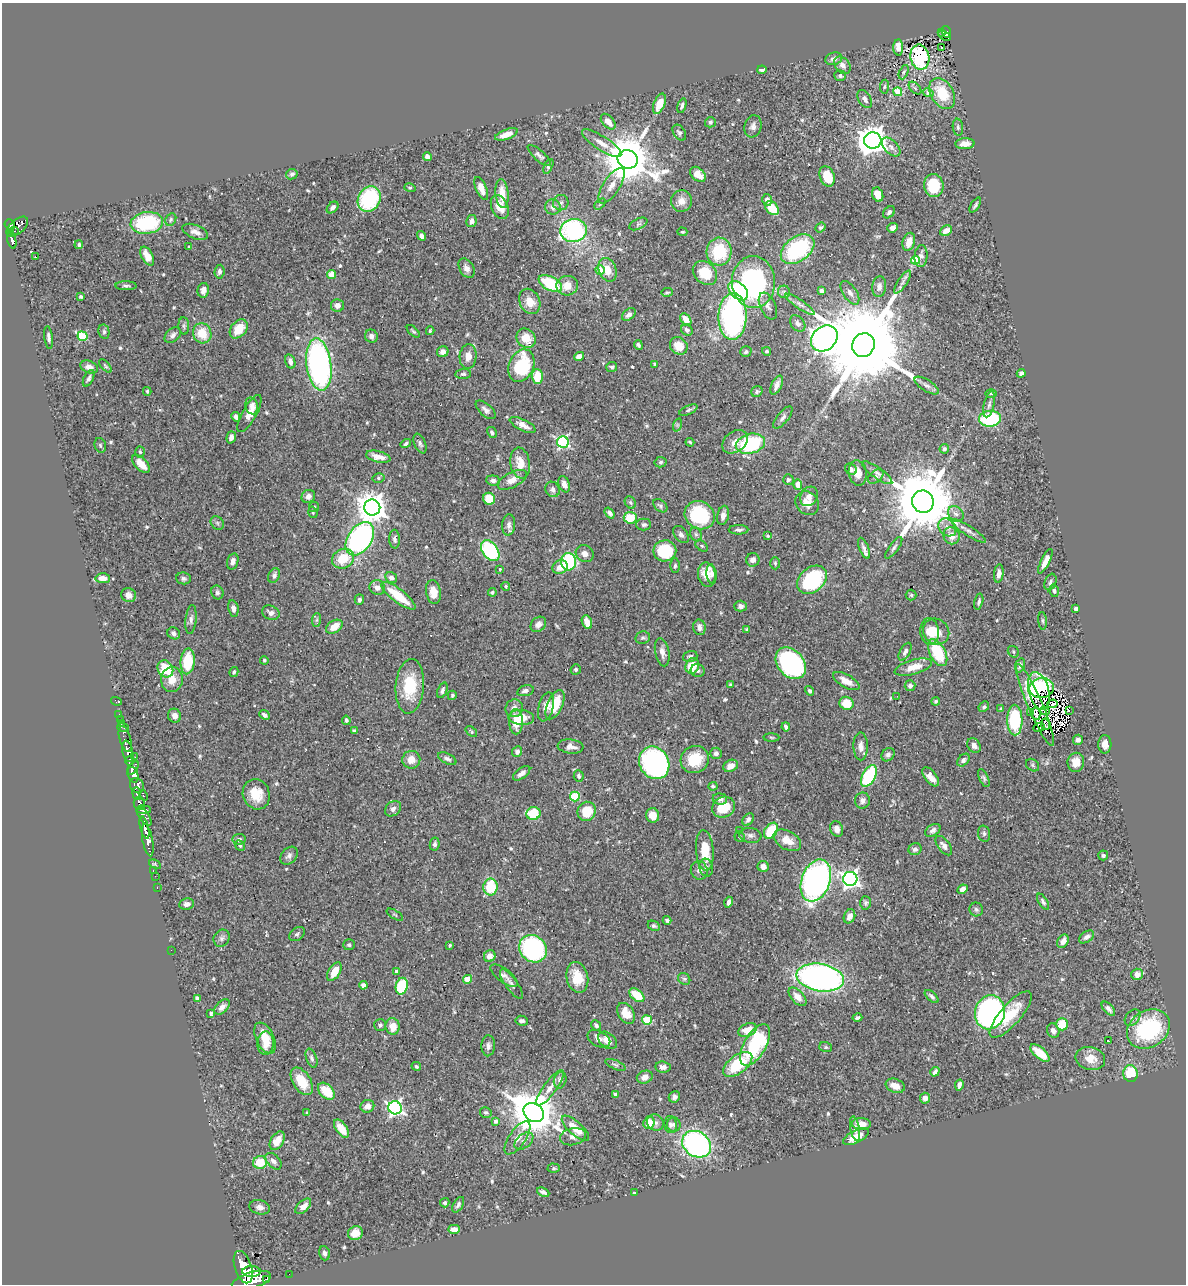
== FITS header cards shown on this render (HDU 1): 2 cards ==
NAXIS1  =                 1184
NAXIS2  =                 1282

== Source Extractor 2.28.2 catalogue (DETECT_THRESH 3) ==
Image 1184 x 1282 px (HDU 1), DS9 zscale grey, 1 PNG px = 1 image px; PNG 1188 x 1286 px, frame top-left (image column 1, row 1282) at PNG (2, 3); each listed source drawn as its Kron ellipse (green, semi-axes under 4 px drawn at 4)
Background 0.468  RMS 0.025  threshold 0.0741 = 3 sigma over >= 5 px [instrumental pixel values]
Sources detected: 605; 2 with non-positive FLUX_AUTO (blend fragments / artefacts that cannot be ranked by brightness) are neither listed nor drawn; of the other 603, the 500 brightest by FLUX_AUTO listed and drawn (103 fainter detections omitted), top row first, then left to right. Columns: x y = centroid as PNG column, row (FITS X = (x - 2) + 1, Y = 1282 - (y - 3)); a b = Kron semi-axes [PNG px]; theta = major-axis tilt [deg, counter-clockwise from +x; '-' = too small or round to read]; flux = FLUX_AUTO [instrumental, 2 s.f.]
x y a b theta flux
947 32 6 4 -70 110
941 33 3 2 - 14
944 36 7 2 -37 16
898 47 8 5 -87 13
941 48 3 2 - 2.7
920 57 12 9 -79 120
834 59 8 6 15 5.6
842 65 10 7 -50 9.6
762 70 4 4 - 5.5
904 72 7 4 67 3.1
840 76 6 5 - 3.9
884 87 7 4 83 2.7
915 88 7 4 -46 3
898 92 5 4 - 52
928 93 5 4 - 4.6
942 93 17 11 -58 57
865 99 10 6 -57 7.9
659 104 11 5 68 23
682 106 8 4 72 3.7
608 122 9 5 -49 14
710 122 5 5 - 3.6
753 126 11 8 75 7.5
958 127 8 5 -83 3.7
679 133 8 5 -56 4.6
506 134 12 5 20 13
873 140 9 8 - 2100
602 143 23 7 -33 17
965 144 9 5 3 14
891 147 11 6 -46 8.2
539 156 15 5 -42 5.5
427 157 5 4 - 8.6
628 159 10 9 - 9000
548 166 8 4 65 3.4
292 174 6 5 - 4
698 174 9 6 -43 18
827 176 10 7 -70 29
611 186 20 8 57 18
934 186 11 9 -80 64
410 188 6 4 -15 2.3
481 188 12 5 -68 14
502 194 14 6 -84 27
878 195 7 5 -70 22
369 199 13 11 63 140
767 200 6 4 -72 6
681 201 11 10 - 13
561 203 8 7 - 5.7
600 204 6 4 44 3
975 205 8 3 57 3.7
333 207 7 5 45 5.1
500 207 13 8 -66 19
553 207 8 7 - 10
772 208 8 6 -48 35
889 212 7 5 46 4.2
171 219 6 5 - 3
471 221 6 5 - 7.3
147 223 16 11 8 130
638 224 10 5 26 4
10 225 5 5 - 330
17 227 13 7 43 420
820 228 5 4 - 3.4
892 228 5 5 - 9.4
574 230 13 11 6 260
14 231 4 2 - 34
946 231 6 5 - 13
195 232 13 7 -22 9.8
682 232 5 4 - 2.4
11 234 3 3 - 110
421 236 5 4 - 8.2
12 240 8 4 -77 130
909 242 9 6 73 18
79 245 4 4 - 3.2
189 247 3 3 - 2.6
798 249 19 12 36 160
719 252 14 12 87 79
35 256 3 2 - 5.5
147 256 10 5 -63 17
921 256 11 6 86 6.9
915 260 4 4 - 80
467 268 10 7 -60 8.7
600 270 4 4 - 31
608 270 12 8 -68 23
219 272 7 5 84 6.2
705 273 13 10 -44 51
332 274 4 4 - 38
753 282 26 21 -88 270
902 282 13 4 57 6.8
550 283 13 6 -28 89
126 286 10 4 0 4
567 286 11 10 - 22
879 287 10 7 84 9.9
203 290 7 5 78 9
738 291 11 7 -45 92
821 291 4 4 - 5
667 292 6 3 9 2.6
784 292 6 6 - 3.5
850 293 13 6 -56 7.2
81 297 4 3 - 2.6
530 301 13 10 -65 24
800 304 17 4 -34 7
337 305 6 6 - 9.3
768 306 14 7 -65 7.5
629 315 8 5 40 6.5
732 316 23 14 88 390
686 319 7 4 -52 18
798 323 9 6 -50 5.2
184 326 8 5 -87 4
239 329 10 7 51 34
687 330 6 5 - 4.8
413 331 8 4 -44 2.7
430 331 4 3 - 2.3
104 332 7 5 -77 3.2
202 333 10 9 - 36
173 335 9 6 41 6.3
82 336 5 5 - 97
371 336 6 6 - 7
48 337 11 4 -83 4.8
526 338 10 9 - 26
824 338 14 11 44 2200
638 345 5 4 - 4.1
863 345 12 11 - 43000
679 346 9 8 - 22
766 351 4 4 - 2.8
443 352 6 5 - 7.8
746 352 6 5 - 3.5
468 356 12 8 86 14
579 356 5 4 - 12
290 361 7 5 -73 8.7
655 364 3 3 - 3.4
319 365 26 12 -83 480
105 366 8 4 -49 2.6
521 366 17 12 67 110
89 367 9 6 -22 13
612 367 5 5 - 3.4
1021 373 4 4 - 4.9
463 374 8 5 5 3.5
537 377 7 5 -90 38
89 378 9 5 64 5.3
777 385 10 5 65 11
927 385 14 5 -32 6.6
147 391 4 3 - 2.6
757 392 6 5 - 3.1
991 394 6 4 -1 2.5
989 404 13 5 77 6.5
252 406 8 6 -80 6.6
486 410 12 6 -42 6.8
688 410 10 4 24 3.5
249 414 21 7 61 19
236 417 5 4 - 4.7
783 418 13 5 51 6.5
990 419 11 8 4 120
523 425 14 5 -26 13
677 425 7 4 72 2.5
492 432 6 4 -60 4
231 437 6 4 72 6.9
563 442 6 6 - 280
690 442 4 3 - 2.3
735 442 14 10 37 15
406 443 5 3 - 3.5
420 443 10 5 -67 4.7
750 444 15 9 14 140
100 445 7 5 -75 3.1
944 449 5 4 - 4.1
140 452 5 4 - 2.4
378 457 12 5 -13 17
660 462 6 5 - 3.5
520 463 15 9 -81 25
141 464 11 6 -45 25
851 469 6 5 - 6.2
858 473 13 9 -81 15
877 473 18 5 -35 7.8
876 477 9 6 41 4.6
378 478 6 5 - 3.2
493 480 7 5 -7 5.8
512 480 16 7 27 16
788 480 5 5 - 3.1
564 484 8 5 -68 9.9
798 485 5 4 - 17
553 489 8 7 - 5.6
308 496 7 6 - 7.9
809 496 10 8 59 8.7
489 499 6 5 - 34
630 502 6 5 - 3.2
923 502 11 11 - 18000
807 503 13 11 -46 16
660 506 8 5 -42 4.1
314 507 5 5 - 2.5
372 508 8 8 - 2500
313 512 6 4 -71 2.3
610 513 6 4 -52 6.9
956 514 8 7 - 7.4
700 515 15 13 -33 130
723 515 10 6 79 9
630 518 6 6 - 39
217 523 7 6 - 4.2
509 525 10 6 86 7.5
644 525 7 6 - 4.4
947 527 10 8 -45 9
739 530 10 4 -1 4.7
968 531 20 5 -32 8.4
681 534 10 6 -50 5.9
696 534 7 5 -67 3.4
768 536 4 3 - 2.2
952 536 8 8 - 16
360 539 18 12 56 450
395 539 9 5 -87 5.1
702 546 7 4 -37 2.5
864 548 11 4 -68 7
894 548 13 4 54 4.9
490 550 11 7 -52 160
665 551 11 10 - 93
585 554 9 8 - 10
343 559 11 9 26 41
753 560 7 6 - 8.3
233 561 8 5 74 7.1
1045 561 13 4 64 13
569 562 9 7 -82 140
775 563 6 5 - 2.8
675 566 7 5 88 3.2
560 567 8 6 36 18
500 569 4 3 - 2.7
712 574 9 5 -85 6
999 574 9 4 83 8
707 575 12 9 -80 22
274 576 8 5 65 6.1
103 578 7 5 -3 14
184 578 7 6 - 4.6
391 578 6 5 - 7
812 580 16 12 41 160
1050 582 8 5 68 4.4
506 586 4 4 - 3.2
377 587 8 7 - 12
1054 591 6 4 -77 4.2
217 592 7 6 - 4.4
433 592 12 7 -80 25
492 592 4 4 - 2.5
129 595 7 7 - 9.7
911 595 5 5 - 2.6
398 596 21 6 -38 53
359 600 5 5 - 4.8
979 602 8 4 77 3.7
741 606 6 5 - 5.5
233 609 8 5 -80 7.1
1076 609 4 3 - 4.5
271 613 9 7 -23 9.6
191 619 14 5 84 7.1
317 620 7 4 88 3.5
1043 621 9 3 -85 2.8
587 622 7 5 -68 16
538 624 8 6 43 8.8
334 627 9 6 32 23
699 627 8 6 -78 8.7
747 629 4 3 - 2.5
930 631 13 9 -85 22
936 632 14 12 -39 29
174 633 7 5 -39 5.3
643 638 7 6 - 4.1
662 652 14 7 -78 10
905 652 10 5 62 5.9
1013 652 6 5 - 2.8
938 653 15 8 -62 76
690 656 7 5 16 4.4
264 660 4 4 - 2.7
188 661 13 7 85 65
791 663 18 13 -50 340
1020 665 7 4 72 5
692 666 8 6 66 39
913 667 19 7 16 24
165 669 9 7 -60 61
576 669 5 5 - 2.9
698 670 7 6 - 5.7
234 672 5 3 - 2.6
172 680 12 11 - 24
846 681 15 6 -30 15
731 684 4 4 - 2.4
410 686 27 14 86 74
910 686 5 5 - 5.3
1042 688 12 10 7 98
442 690 8 4 68 4.9
525 691 8 5 14 5.8
810 691 5 4 - 3.8
1039 691 19 10 -75 79
452 695 5 4 - 2.7
897 696 2 2 - 3.4
116 701 5 4 - 12
936 701 4 4 - 2.9
847 703 7 6 - 33
1053 704 5 4 - 2.9
555 705 15 7 66 43
1035 705 44 7 -67 12
546 707 15 7 75 12
984 707 6 4 46 3
514 708 9 8 - 11
1001 708 4 4 - 3.6
1069 710 3 3 - 6700
1045 711 5 2 - 2.3
1030 713 4 2 - 4.8
119 714 2 2 - 5.9
1036 714 6 4 -81 4.6
264 715 6 4 -40 5.2
175 716 7 6 - 9.1
521 717 13 7 -4 31
120 719 2 2 - 4.7
346 720 4 4 - 3.4
1015 720 15 7 -89 110
516 722 12 7 -89 24
121 723 3 3 - 27
1045 724 5 3 - 2.5
786 727 4 3 - 5.2
123 728 6 2 -18 9.8
1039 728 6 3 20 2.6
354 731 3 3 - 2.3
471 732 6 4 -39 2.9
771 737 8 4 -2 2.3
125 739 13 5 -74 300
1078 740 5 5 - 5.5
1105 744 9 6 -89 10
570 746 13 7 -6 11
861 746 14 7 -88 11
974 746 8 6 -55 9.2
128 751 11 5 -78 1100
517 752 5 5 - 6.8
716 753 6 5 - 5.3
888 755 7 6 - 5.5
135 757 2 2 - 7.7
447 759 10 5 -26 5.1
411 760 9 8 - 18
695 760 14 13 - 50
963 760 7 5 45 5.9
129 761 4 3 - 320
1076 762 9 8 - 20
654 763 17 14 -59 280
1032 765 7 5 -38 2.8
731 766 7 6 - 11
133 768 8 4 51 750
522 773 10 5 37 8.3
133 775 8 5 -71 1600
579 776 6 5 - 3.6
869 776 12 6 61 130
931 777 11 6 -51 14
984 778 10 4 -65 3.6
137 786 8 6 -54 680
713 786 4 4 - 2.7
137 793 6 4 -86 320
256 794 15 13 -67 35
143 795 6 3 -64 110
575 796 5 5 - 82
720 799 7 5 -7 7.3
862 801 8 7 - 6.7
139 803 6 5 - 410
724 807 12 10 30 42
393 809 9 6 41 6.3
144 810 7 3 -4 410
587 811 10 9 - 45
533 813 7 6 - 64
653 815 7 6 - 17
144 816 11 5 -54 360
748 819 7 5 56 5.6
144 827 11 4 -76 910
837 829 8 6 -66 10
740 830 3 3 - 2.5
933 830 8 5 31 5.6
771 831 9 6 55 69
984 834 8 6 -76 4.2
750 835 11 7 -7 6.1
739 837 5 5 - 2.8
239 839 6 5 - 4.9
148 840 16 5 -79 1200
787 840 15 9 -29 21
435 844 6 5 - 4.8
240 846 5 4 - 2.3
944 846 11 5 -53 8.1
915 849 6 6 - 5.4
705 851 20 9 -86 42
1103 855 5 5 - 3.3
289 856 10 7 49 6.7
155 864 6 3 -27 68
763 867 5 5 - 13
706 868 9 6 -79 7.2
153 870 3 2 - 15
699 870 9 8 - 7
155 876 2 2 - 6.3
850 879 7 7 - 650
816 880 22 14 70 520
157 887 3 2 - 13
490 887 8 7 - 61
963 889 5 4 - 12
729 902 5 4 - 6.8
1043 902 9 4 -58 4.1
865 903 7 5 -87 3.4
187 904 7 5 6 6.5
976 909 7 6 - 4.2
395 915 9 3 -32 2.3
849 916 7 5 67 11
667 920 4 3 - 3.9
654 926 6 4 -25 3.2
297 934 8 6 37 4
1087 937 8 5 35 6.2
222 938 9 7 56 5.8
1063 941 7 5 60 9.5
349 945 6 5 - 3.2
450 945 4 3 - 2.8
533 949 15 13 -43 250
171 950 2 2 - 46
490 956 6 5 - 11
396 971 4 3 - 5
334 972 10 5 58 29
1137 974 6 5 - 14
504 976 16 6 -37 8
577 977 15 10 -77 35
820 977 24 13 -9 630
467 979 4 4 - 38
684 979 6 5 - 3.3
511 984 18 6 -54 7.4
363 985 4 4 - 9
402 986 8 6 77 89
637 995 9 5 -39 35
932 996 8 4 -42 4.2
797 997 11 6 -46 13
197 998 4 4 - 9
222 1007 9 6 44 7.9
1108 1009 8 4 -47 6.7
990 1012 17 15 75 640
211 1013 3 3 - 2.9
626 1013 11 7 -57 22
1011 1014 29 10 49 50
857 1018 5 4 - 3.4
1133 1018 9 6 49 5.3
647 1020 5 4 - 72
522 1021 6 5 - 6
1062 1024 6 6 - 34
380 1025 6 6 - 4.6
596 1025 5 4 - 5.1
393 1026 8 7 - 23
1148 1029 23 18 33 170
748 1030 9 6 22 22
1053 1031 7 6 - 6.7
265 1038 17 9 -65 30
599 1039 12 7 -27 8.9
608 1040 10 7 -40 15
1109 1041 3 3 - 26
266 1043 11 8 87 20
755 1045 23 11 60 160
488 1046 10 7 88 7.2
826 1047 6 5 - 2.8
1040 1053 12 5 -41 32
312 1058 10 5 -70 5
1090 1058 15 11 -13 23
738 1064 17 9 37 70
615 1065 11 4 -24 4
416 1066 5 4 - 3.5
663 1067 8 5 -7 7.3
935 1072 5 3 - 4.7
1130 1074 8 7 - 50
645 1077 8 6 20 10
560 1080 8 6 77 9
302 1081 15 9 -58 39
959 1085 6 4 78 6.8
895 1086 10 6 -20 16
550 1088 21 6 53 15
326 1091 10 6 -46 42
615 1094 4 3 - 6.7
674 1097 6 5 - 6.5
925 1098 5 5 - 9.5
367 1106 7 6 - 11
395 1108 7 6 - 510
486 1112 6 5 - 3.3
307 1113 3 3 - 3.1
534 1113 11 8 -36 6900
495 1121 4 4 - 6.2
655 1122 9 7 -38 6.8
649 1123 6 5 - 30
674 1124 7 7 - 5.4
861 1124 9 5 -3 16
671 1125 8 6 -82 5.1
341 1128 10 5 -54 27
575 1128 17 6 -41 30
855 1129 12 4 -79 5.5
573 1137 13 8 13 7.7
856 1137 14 6 27 23
518 1138 19 8 56 16
277 1141 10 6 59 21
524 1141 11 7 38 7.9
697 1144 15 12 -34 400
273 1161 10 6 -47 7.5
260 1162 7 6 - 40
554 1168 6 4 -1 2.6
543 1192 6 3 -25 5.1
634 1193 3 3 - 3.3
445 1203 5 4 - 3.1
458 1205 8 5 60 4.4
303 1206 9 5 44 12
260 1207 10 7 -13 8.2
454 1229 6 4 0 9.5
355 1233 8 7 - 16
324 1253 7 5 -76 4.6
243 1267 17 8 -73 3400
252 1271 9 5 0 1100
289 1274 2 2 - 5
266 1279 2 2 - 5800
251 1280 20 8 16 3700
At the frame edge (FLAGS 8, measured only in part): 1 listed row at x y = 251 1280
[103 fainter detections neither listed nor drawn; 2 non-positive-flux detections neither listed nor drawn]